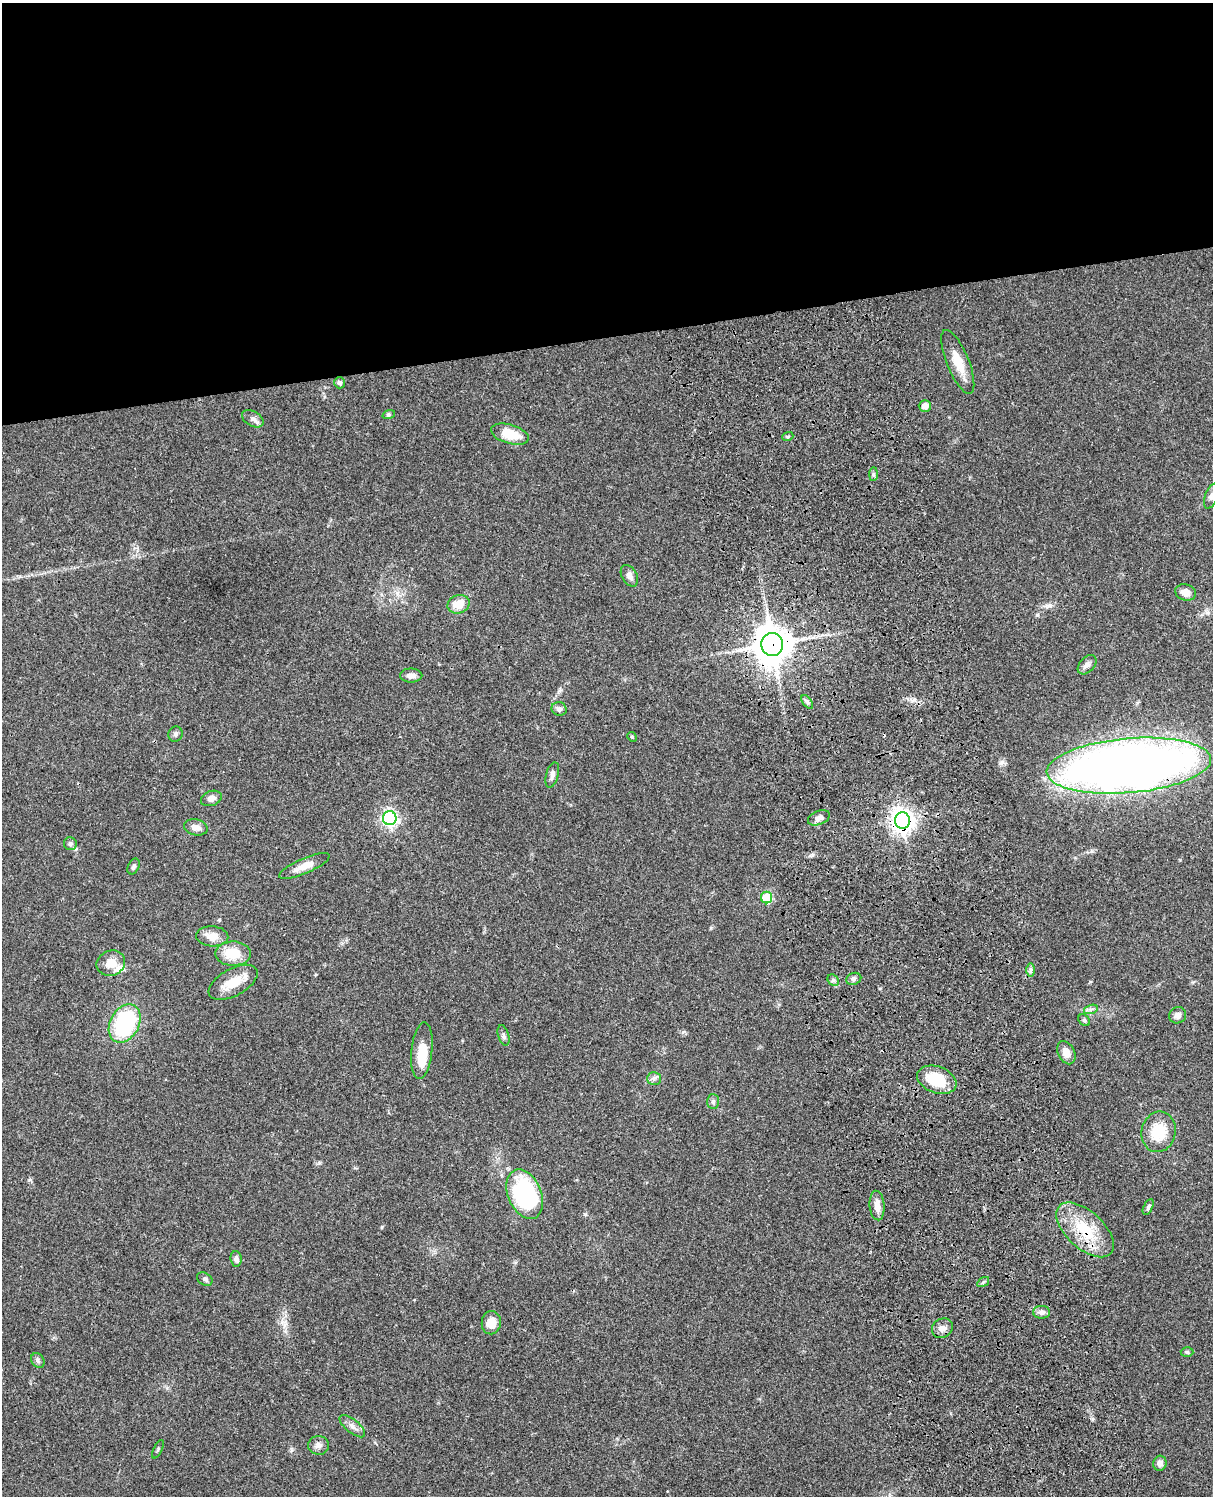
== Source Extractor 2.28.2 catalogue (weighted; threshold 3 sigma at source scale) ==
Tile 2 of 4 x 3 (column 2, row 1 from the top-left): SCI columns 1332-2542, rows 3267-4760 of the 5083 x 4925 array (HDU 1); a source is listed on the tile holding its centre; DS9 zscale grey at full resolution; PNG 1215 x 1498 px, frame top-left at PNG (2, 3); each listed source drawn as its Kron ellipse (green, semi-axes under 4 px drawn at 4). Shown black and unused: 22% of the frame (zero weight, under 3 of 4 exposures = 6% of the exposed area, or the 3 px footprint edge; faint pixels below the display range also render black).
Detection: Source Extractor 2.28.2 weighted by HDU 2 'WHT'; one run over the whole footprint, this tile lists its part. Background 0.0782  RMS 0.0059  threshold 0.0266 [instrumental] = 3 sigma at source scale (4.5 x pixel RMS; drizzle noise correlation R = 1.50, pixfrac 1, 0.05/0.05 arcsec/px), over >= 5 px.
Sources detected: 67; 1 inside a brighter object's white glare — neither listed nor drawn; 2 inside a brighter listed object's ellipse — not listed separately; the other 64 listed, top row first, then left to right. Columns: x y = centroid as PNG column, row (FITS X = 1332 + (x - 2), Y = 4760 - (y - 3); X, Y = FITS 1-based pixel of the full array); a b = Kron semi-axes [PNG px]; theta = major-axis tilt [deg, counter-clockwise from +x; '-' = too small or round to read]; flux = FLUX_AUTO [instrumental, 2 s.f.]
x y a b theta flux
958 362 34 11 -68 11
340 383 6 5 - 1.7
925 406 6 6 - 4.1
389 414 6 4 18 0.89
253 419 12 7 -31 2.6
510 434 19 9 -16 14
788 436 5 3 - 0.73
873 474 7 4 89 1
1212 496 13 6 68 2.3
629 576 12 7 -59 2.7
1186 592 10 8 -19 5.7
458 604 11 9 23 8.9
772 644 11 11 - 1400
1087 665 11 7 47 2.4
411 675 11 7 0 3.1
807 702 8 4 -53 1.2
559 709 7 7 - 2.3
176 734 8 7 - 1.5
632 737 5 4 - 0.65
1129 766 82 27 5 800
552 775 13 6 74 2.6
211 798 10 7 21 3.2
390 818 7 6 - 160
819 818 11 6 23 3.1
902 820 8 7 - 500
196 827 12 8 -12 3.7
70 844 6 6 - 1.5
134 866 8 5 65 1.4
304 866 27 7 23 7.3
767 897 6 5 - 19
212 936 16 10 -3 7.1
233 954 18 12 0 14
111 963 14 12 21 7.3
1031 970 7 4 90 1.2
854 979 8 6 22 1.3
833 980 6 5 - 1.3
233 982 27 13 29 12
1091 1009 7 4 19 1.5
1178 1015 9 8 - 2.9
1084 1020 6 5 - 1
125 1023 20 14 62 57
504 1035 10 5 -73 1.7
422 1051 28 10 84 12
1066 1053 12 8 -63 4.8
654 1079 7 6 - 1.7
937 1080 20 13 -20 20
713 1102 7 6 - 1.4
1159 1132 20 17 77 18
525 1194 26 16 -67 73
877 1205 15 7 -85 5
1148 1207 8 4 64 1.4
1085 1230 35 18 -43 25
236 1259 8 5 -84 2.2
205 1279 8 6 -33 1.4
983 1282 6 4 34 1
1041 1312 8 6 0 2
491 1323 11 9 83 7.9
942 1328 11 9 34 3.5
1187 1352 6 4 -2 1
38 1361 8 6 -60 1.4
352 1426 15 6 -40 3.3
318 1445 10 9 - 3
158 1449 10 3 65 0.74
1160 1463 7 6 - 2.4
Overlapping masked pixels (flux is a lower limit): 4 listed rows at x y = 772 644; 1129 766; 902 820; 1085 1230
Isophote crosses this tile's border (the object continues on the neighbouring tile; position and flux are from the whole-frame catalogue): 1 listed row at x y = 1212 496
Unlisted compact peaks at least as high as the median listed source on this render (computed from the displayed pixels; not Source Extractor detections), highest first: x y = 711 928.